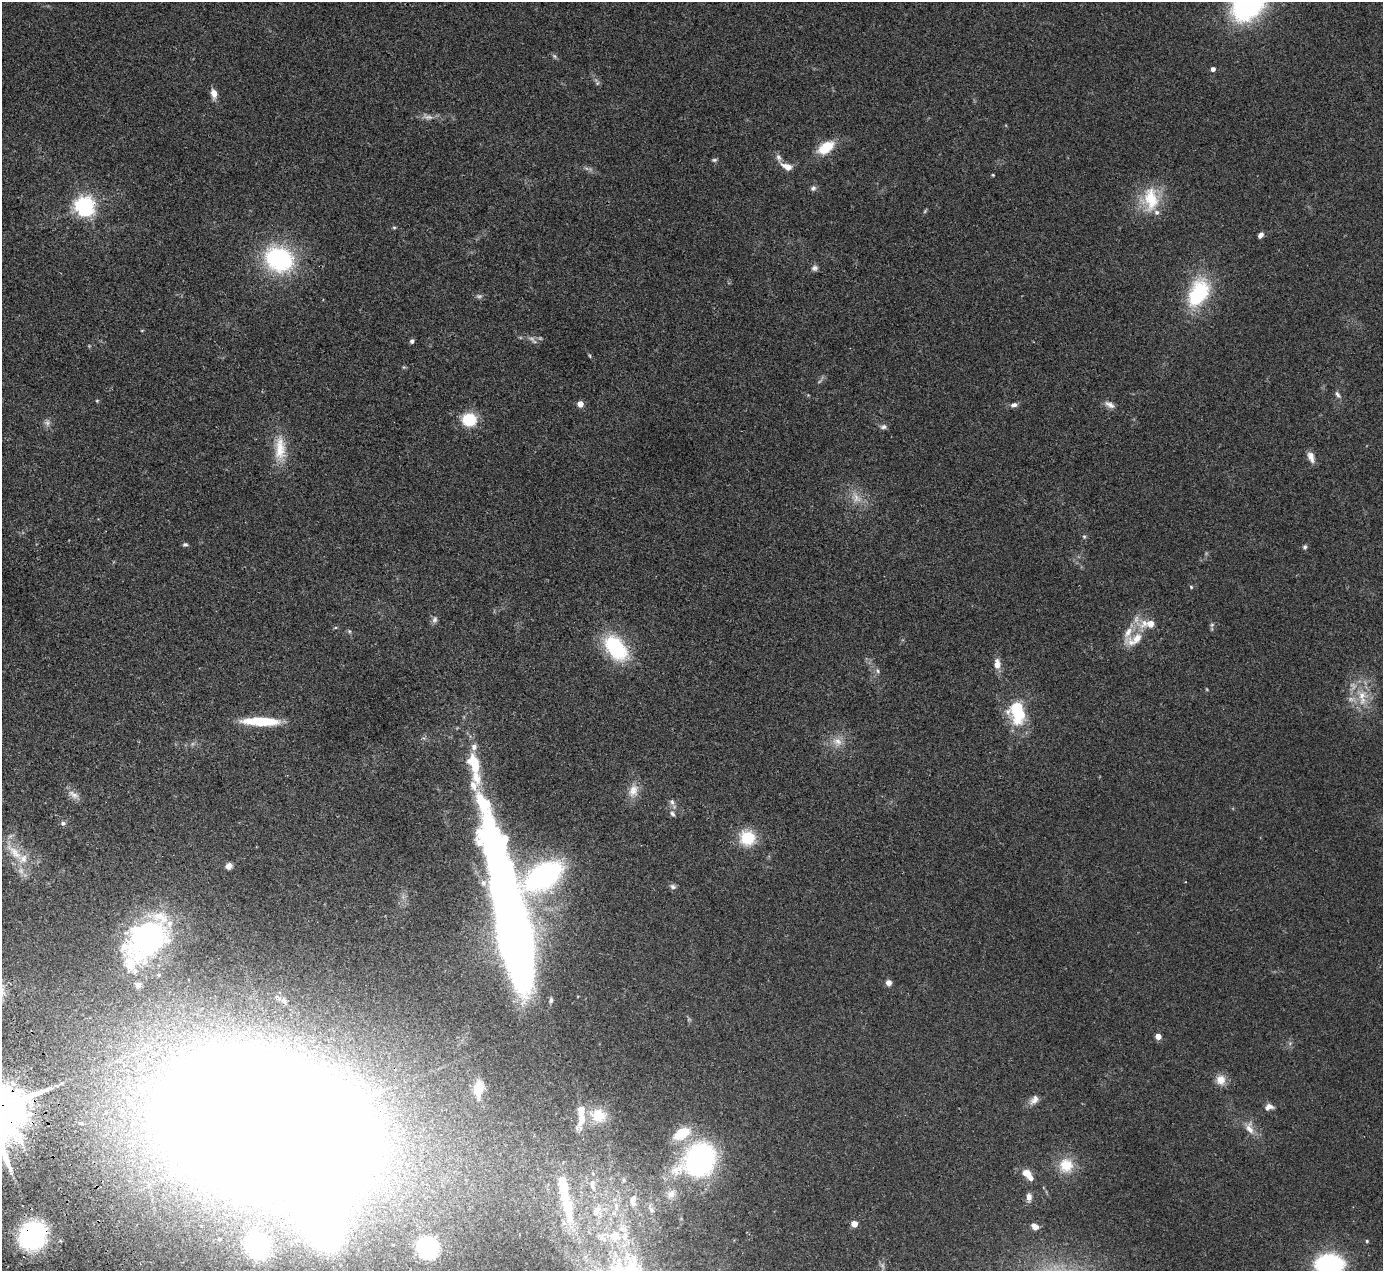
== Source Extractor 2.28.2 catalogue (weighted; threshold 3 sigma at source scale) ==
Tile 7 of 4 x 4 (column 3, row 2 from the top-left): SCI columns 2819-4199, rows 2719-3987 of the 5636 x 5565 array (HDU 1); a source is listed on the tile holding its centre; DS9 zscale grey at full resolution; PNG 1385 x 1273 px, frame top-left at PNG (2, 2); no overlay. Shown black and unused: <1% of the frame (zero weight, under 2 of 3 exposures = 3% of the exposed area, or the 3 px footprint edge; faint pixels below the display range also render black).
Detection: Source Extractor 2.28.2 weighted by HDU 2 'WHT'; one run over the whole footprint, this tile lists its part. Background 0.0772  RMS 0.0083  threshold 0.0374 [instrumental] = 3 sigma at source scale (4.5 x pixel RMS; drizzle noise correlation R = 1.50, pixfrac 1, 0.05/0.05 arcsec/px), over >= 5 px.
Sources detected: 122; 9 too faint to see at this stretch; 2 inside a brighter object's white glare — not listed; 15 inside a brighter listed object's ellipse — not listed separately; the other 96 listed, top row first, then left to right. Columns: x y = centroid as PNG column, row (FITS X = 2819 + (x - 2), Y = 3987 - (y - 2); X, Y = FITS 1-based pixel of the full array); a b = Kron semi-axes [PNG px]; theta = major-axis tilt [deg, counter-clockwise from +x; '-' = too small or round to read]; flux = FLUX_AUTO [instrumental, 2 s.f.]
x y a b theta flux
554 56 8 5 -37 1.7
1213 69 4 4 - 4
597 83 7 4 88 1.4
214 93 10 6 -79 7.5
826 147 18 10 33 23
779 157 11 7 -75 3.2
787 166 14 7 -21 7.4
993 175 3 3 - 0.78
813 188 8 7 - 2.3
1150 199 33 22 90 34
85 206 7 7 - 480
394 227 6 4 0 0.98
1260 235 6 5 - 3.5
279 259 25 20 -26 120
815 268 9 7 12 2.9
1198 293 36 22 63 60
142 330 4 3 - 0.57
532 338 9 6 -8 3.2
412 341 4 4 - 2.7
590 356 7 3 -71 0.9
404 367 5 5 - 1
1338 395 11 5 -55 2.6
97 401 4 4 - 0.82
580 404 4 4 - 11
1014 405 8 6 16 3.2
1110 405 15 7 -27 4.3
469 420 12 10 -1 35
47 423 9 9 - 3.4
883 427 9 7 10 2.6
280 449 37 15 90 22
1311 457 14 7 -72 5.6
1084 536 6 5 - 1.2
185 544 6 5 - 1.6
1305 547 6 6 - 1.7
1191 587 5 4 - 1
435 619 10 7 78 2.8
1150 623 15 9 18 9.3
1212 625 6 5 - 1.5
349 631 6 4 -45 1.2
1128 632 34 10 78 12
1137 638 19 12 48 11
616 648 29 18 -50 67
997 664 14 8 -90 6.7
878 671 7 6 - 2.1
1362 697 29 15 -84 23
1017 711 21 13 -84 54
261 721 34 7 -2 41
837 742 15 12 -28 9
474 747 9 7 82 4.5
633 791 19 13 69 10
73 795 18 9 -32 5.7
672 802 9 7 -63 2.9
672 813 8 5 -42 2.2
63 823 6 6 - 2.1
747 838 17 16 - 27
14 852 37 11 -47 20
229 866 6 6 - 4.9
544 876 27 15 33 230
483 883 10 8 -89 5.1
673 886 8 7 - 2.4
511 923 135 17 -78 2400
146 939 55 37 42 170
888 983 6 6 - 4.7
138 985 8 7 - 3.5
284 1000 12 7 -65 3.7
551 1000 7 5 -90 1.7
1158 1036 4 4 - 11
1221 1080 13 12 - 8.5
478 1088 19 11 76 14
1034 1100 15 9 52 5.3
1269 1107 10 7 14 4.8
598 1115 22 18 -11 19
306 1122 22 10 19 13000
81 1123 5 4 - 1.3
1249 1128 17 9 -71 7.8
682 1133 19 11 29 30
699 1160 33 26 43 190
1066 1165 20 19 - 20
1027 1174 13 9 -43 9.1
624 1180 5 5 - 1.4
592 1185 14 6 -83 4.5
563 1188 36 10 -82 33
671 1194 12 11 - 6.1
1029 1197 10 7 -86 4.3
633 1200 17 8 85 6.7
616 1206 12 6 -84 4.4
651 1210 9 5 -39 2.1
596 1211 13 9 66 8.5
854 1224 4 4 - 13
1035 1227 8 6 -32 4.9
32 1235 20 18 51 160
615 1236 16 15 - 18
1367 1241 4 4 - 1
257 1246 14 11 -74 160
427 1248 14 14 - 120
1329 1265 16 12 -1 190
Overlapping masked pixels (flux is a lower limit): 1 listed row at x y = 32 1235
Isophote crosses this tile's border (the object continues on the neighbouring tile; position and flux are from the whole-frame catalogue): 1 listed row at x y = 1329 1265